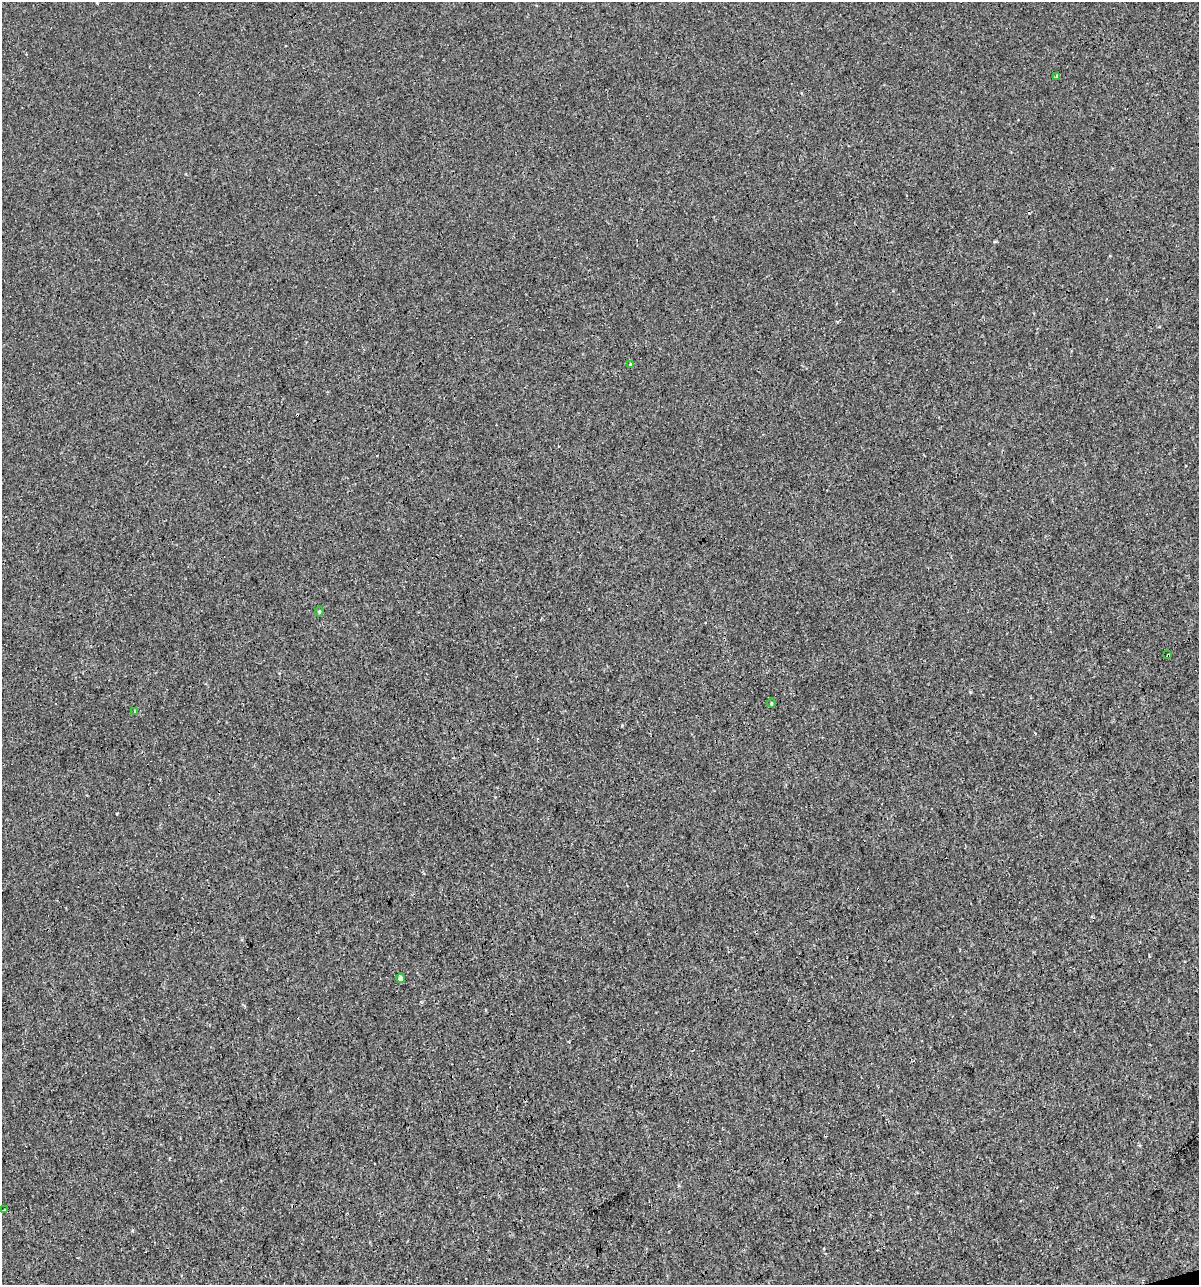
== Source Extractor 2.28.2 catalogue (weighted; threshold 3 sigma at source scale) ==
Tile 6 of 4 x 4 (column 2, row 2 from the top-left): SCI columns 1244-2440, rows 2567-3849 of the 4930 x 5132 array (HDU 1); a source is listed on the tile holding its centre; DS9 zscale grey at full resolution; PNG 1201 x 1287 px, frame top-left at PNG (2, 2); each listed source drawn as its Kron ellipse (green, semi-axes under 4 px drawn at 4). Shown black and unused: <1% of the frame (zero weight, under 3 of 4 exposures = <1% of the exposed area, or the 3 px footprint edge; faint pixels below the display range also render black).
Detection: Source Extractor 2.28.2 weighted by HDU 2 'WHT'; one run over the whole footprint, this tile lists its part. Background 4.00e-05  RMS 0.0017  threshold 0.00747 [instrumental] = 3 sigma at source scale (4.5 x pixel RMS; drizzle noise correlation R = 1.50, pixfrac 1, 0.0396/0.0396 arcsec/px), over >= 5 px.
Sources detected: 11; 3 cosmic-ray / hot-pixel residue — neither listed nor drawn; the other 8 listed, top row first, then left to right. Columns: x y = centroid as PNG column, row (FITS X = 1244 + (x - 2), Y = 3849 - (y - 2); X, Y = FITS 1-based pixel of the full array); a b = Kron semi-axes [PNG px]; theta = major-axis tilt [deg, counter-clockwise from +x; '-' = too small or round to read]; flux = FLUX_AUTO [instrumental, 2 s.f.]
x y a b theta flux
1057 77 3 3 - 0.89
630 364 4 3 - 0.23
319 612 5 4 - 0.28
1168 655 3 2 - 0.16
771 703 5 3 - 0.18
134 711 3 3 - 0.81
401 978 4 4 - 0.91
4 1210 3 3 - 0.47
Overlapping masked pixels (flux is a lower limit): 1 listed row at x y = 1168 655